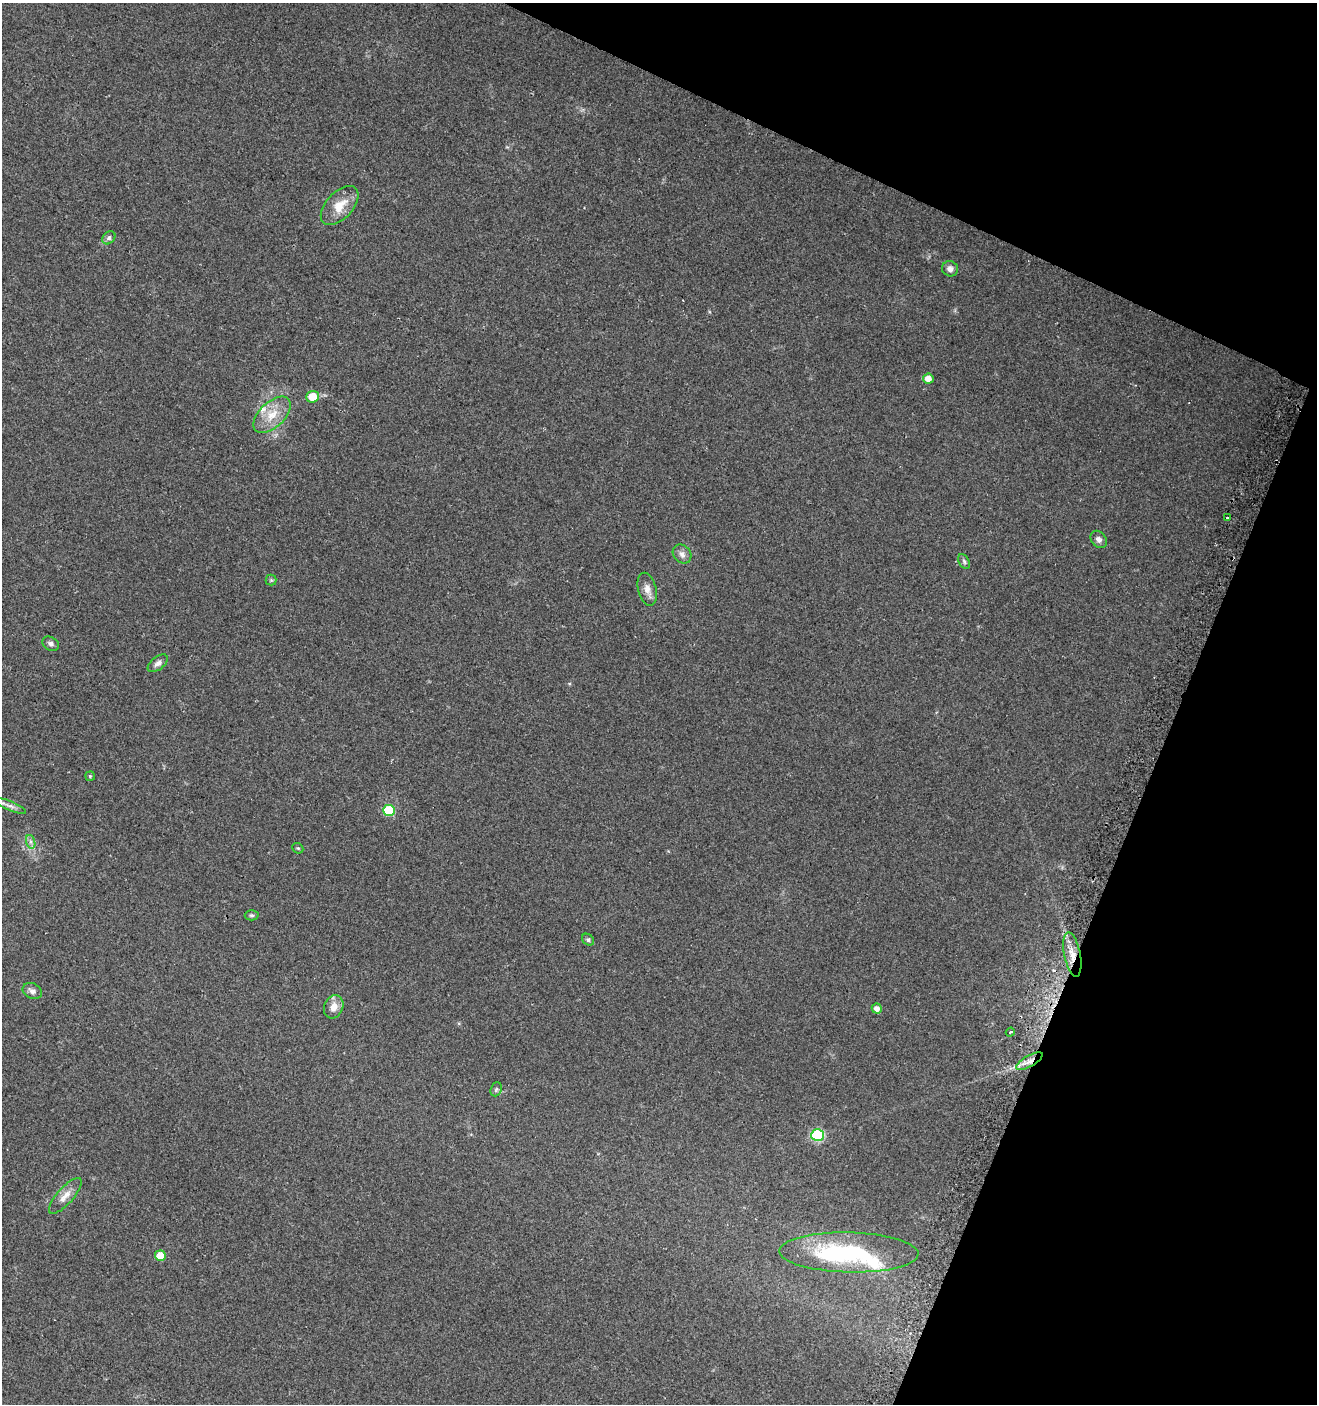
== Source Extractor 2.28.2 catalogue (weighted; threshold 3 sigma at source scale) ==
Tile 8 of 4 x 4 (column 4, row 2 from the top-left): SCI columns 4247-5561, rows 2820-4221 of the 5798 x 5644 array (HDU 1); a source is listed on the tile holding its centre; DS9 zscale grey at full resolution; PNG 1319 x 1406 px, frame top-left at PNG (2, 3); each listed source drawn as its Kron ellipse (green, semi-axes under 4 px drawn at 4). Shown black and unused: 20% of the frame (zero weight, under 2 of 3 exposures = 2% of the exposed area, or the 3 px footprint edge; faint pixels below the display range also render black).
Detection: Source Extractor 2.28.2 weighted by HDU 2 'WHT'; one run over the whole footprint, this tile lists its part. Background 0.0612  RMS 0.0087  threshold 0.0392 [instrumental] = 3 sigma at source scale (4.5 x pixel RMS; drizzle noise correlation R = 1.50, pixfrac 1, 0.0396/0.0396 arcsec/px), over >= 5 px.
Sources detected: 36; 1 inside a brighter object's white glare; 2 cosmic-ray / hot-pixel residue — neither listed nor drawn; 1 inside a brighter listed object's ellipse — not listed separately; the other 32 listed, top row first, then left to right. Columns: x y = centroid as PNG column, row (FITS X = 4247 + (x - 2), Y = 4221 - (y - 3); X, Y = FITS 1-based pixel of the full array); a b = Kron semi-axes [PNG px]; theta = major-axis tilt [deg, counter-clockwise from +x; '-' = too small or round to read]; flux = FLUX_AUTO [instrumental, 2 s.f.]
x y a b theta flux
340 206 24 13 47 15
109 238 7 5 45 2.1
950 269 8 7 - 4
928 379 5 5 - 8.3
313 397 6 6 - 16
272 415 23 12 43 16
1227 518 3 3 - 2.5
1099 539 9 7 -49 3.2
682 554 10 8 -46 4.1
964 561 8 5 -64 1.8
271 580 5 5 - 1.2
647 589 17 9 -75 6
51 644 9 6 -30 2.8
158 663 12 6 38 3.7
90 776 5 5 - 1.1
10 806 17 4 -23 3.1
389 810 6 5 - 48
31 842 7 4 -72 2.2
298 848 6 5 - 1.1
252 915 7 5 -1 1.4
588 940 7 5 -42 1.6
1072 955 22 8 -79 12
32 991 10 7 -26 3.6
334 1007 12 9 65 7.5
877 1008 5 5 - 4.7
1010 1032 4 3 - 4.1
1029 1061 15 5 30 6.4
496 1089 7 5 68 1.6
818 1135 6 6 - 66
65 1196 23 8 48 8.1
849 1252 69 20 -1 100
160 1256 5 5 - 16
Overlapping masked pixels (flux is a lower limit): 2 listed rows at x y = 1072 955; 1029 1061